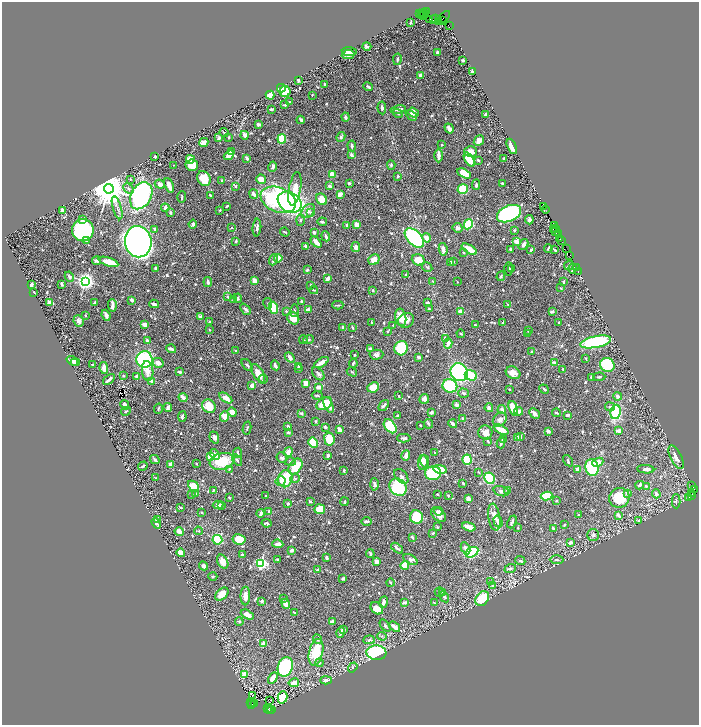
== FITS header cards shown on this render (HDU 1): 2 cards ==
NAXIS1  =                 1394
NAXIS2  =                 1446

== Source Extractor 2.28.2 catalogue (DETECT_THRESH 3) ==
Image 1394 x 1446 px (HDU 1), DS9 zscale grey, zoomed out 1/2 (1 PNG px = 2 x 2 image px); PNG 701 x 727 px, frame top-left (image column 2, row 1446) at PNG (2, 2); each listed source drawn as its Kron ellipse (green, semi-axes under 4 px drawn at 4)
Background 0.727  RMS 0.0088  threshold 0.0264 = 3 sigma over >= 5 px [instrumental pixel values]
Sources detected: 925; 60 cannot appear on this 1/2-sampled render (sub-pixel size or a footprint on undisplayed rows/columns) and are neither listed nor drawn; of the other 865, the 500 brightest by FLUX_AUTO listed and drawn (365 fainter detections omitted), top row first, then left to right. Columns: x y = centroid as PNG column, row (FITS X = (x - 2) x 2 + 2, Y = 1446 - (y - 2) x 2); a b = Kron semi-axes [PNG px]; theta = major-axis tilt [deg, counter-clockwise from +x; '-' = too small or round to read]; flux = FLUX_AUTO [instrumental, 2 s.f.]
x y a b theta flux
427 11 2 2 - 56
419 14 3 1 - 38
424 14 5 2 - 58
421 15 2 1 - 34
423 16 2 1 - 160
444 17 8 2 46 62
435 18 3 1 - 29
429 19 2 1 - 34
433 20 2 1 - 6.1
442 20 2 1 - 14
439 21 3 2 - 94
411 22 3 2 - 2.9
450 26 2 1 - 23
367 46 4 4 - 4.3
349 52 7 4 -5 8.9
438 52 3 2 - 2.5
348 54 6 4 6 7.7
397 59 6 2 78 2.7
463 60 2 2 - 12
472 71 2 2 - 9
420 75 4 3 - 8.7
298 80 3 2 - 5.4
325 84 3 2 - 3.1
368 86 5 2 - 3.7
281 88 4 3 - 56
285 92 5 5 - 53
270 95 4 4 - 31
312 95 2 2 - 2.7
290 102 3 2 - 2.1
285 105 4 3 - 2.5
382 108 6 3 -83 4.8
271 109 3 2 - 2.3
398 109 7 2 10 8.5
413 112 6 4 -36 11
398 113 5 2 - 2
486 114 2 2 - 10
411 115 6 2 -42 8.9
345 117 4 3 - 4.5
301 120 4 2 - 5.8
258 124 3 2 - 7.7
449 128 5 3 - 8.6
224 132 4 2 - 2
245 135 4 3 - 9.9
229 137 2 2 - 2.8
341 137 5 3 - 5.5
219 138 4 3 - 3.6
282 139 5 3 - 100
479 141 6 4 49 11
204 142 5 3 - 15
441 145 2 2 - 3.6
352 146 5 3 - 5.2
512 146 8 3 -65 26
231 151 3 2 - 7
471 152 6 5 - 18
229 155 5 3 - 14
352 155 3 3 - 5.4
439 155 7 2 -89 12
155 156 3 3 - 2.3
247 158 4 3 - 5.8
504 158 3 2 - 3.2
190 159 4 4 - 29
469 160 8 4 -59 37
478 160 3 3 - 3.7
173 165 3 2 - 2
192 165 6 5 - 26
391 165 5 4 - 2.9
273 167 5 3 - 5
464 173 7 4 -29 34
332 174 3 3 - 25
397 176 3 2 - 2.7
204 178 8 6 -59 47
130 179 3 3 - 1.9
261 179 4 4 - 19
222 181 3 2 - 4.2
349 183 3 3 - 3.4
502 183 3 2 - 2
160 184 5 4 - 9.3
169 185 7 3 -68 19
476 185 5 3 - 3.8
235 186 3 3 - 4.4
330 186 4 3 - 7.3
109 189 5 5 - 7300
129 189 6 4 -45 5.4
295 189 17 6 79 37
463 189 5 4 - 110
254 194 5 2 - 10
340 194 3 2 - 18
210 195 3 2 - 3.3
141 196 14 10 61 450
182 197 5 2 - 2.6
322 199 6 5 - 28
278 200 18 12 -22 310
290 202 13 9 -32 420
227 206 3 2 - 3
544 206 2 1 - 40
117 208 12 2 -73 4.8
165 208 4 3 - 6.6
545 209 4 2 - 55
62 210 4 2 - 9.2
220 210 2 2 - 4.9
308 211 8 5 50 7.1
170 212 3 3 - 2.9
310 212 4 3 - 2.5
509 214 13 8 23 490
82 219 4 3 - 6.1
300 220 5 4 - 3.4
529 220 4 3 - 5.4
322 222 5 2 - 2.9
193 224 4 3 - 4.7
357 224 4 3 - 17
468 224 5 4 - 120
347 225 2 2 - 5.5
554 226 3 1 - 39
231 228 3 3 - 2.4
257 228 9 3 86 4.9
458 228 5 4 - 7.4
154 229 3 2 - 2.9
553 229 2 1 - 32
555 229 2 1 - 35
83 230 11 11 - 300
514 230 2 2 - 3.8
556 231 3 1 - 32
285 232 5 2 - 2.1
314 232 3 3 - 4.3
558 233 2 1 - 68
326 236 5 2 - 6.8
414 238 12 7 -45 190
426 238 5 3 - 16
560 239 2 1 - 11
87 241 2 2 - 12
236 241 4 3 - 2.4
517 241 2 2 - 26
562 241 4 1 - 65
138 242 15 13 -82 2100
316 242 6 2 -45 18
523 244 6 3 58 7.2
305 246 2 2 - 4.7
356 247 5 4 - 9.7
548 248 4 2 - 2.1
443 249 6 3 -79 9.7
469 249 8 3 -31 35
510 249 3 3 - 4.4
566 249 3 1 - 36
531 250 3 2 - 5.2
555 250 3 2 - 2.2
463 252 3 2 - 2.2
570 256 3 2 - 92
278 258 4 3 - 30
273 260 5 2 - 4
374 260 6 5 - 17
418 260 6 5 - 31
96 261 4 3 - 4.4
453 261 3 2 - 3.2
109 262 10 4 -18 33
450 262 3 3 - 3.7
569 265 5 2 - 5.1
427 267 5 3 - 1.9
576 267 3 1 - 58
155 268 3 3 - 3.9
509 269 6 3 89 2.1
511 269 3 3 - 2.6
572 269 5 4 - 5.8
307 270 4 3 - 4.3
578 272 2 1 - 31
406 274 2 2 - 2.1
501 276 5 3 - 2.2
69 277 5 3 - 5
328 279 4 3 - 11
85 281 4 3 - 1000
254 281 4 3 - 16
432 281 4 3 - 1.9
208 282 5 2 - 4.7
457 282 2 2 - 2.6
564 282 3 2 - 3
62 284 3 2 - 2.8
31 285 3 3 - 11
311 285 3 3 - 2.2
561 288 3 2 - 1.9
314 290 4 2 - 1.9
373 290 2 2 - 3.4
34 293 2 2 - 3.5
227 297 4 3 - 2.1
238 298 4 3 - 2.6
233 299 4 3 - 1.9
132 300 3 2 - 9.4
301 301 3 2 - 2.6
50 302 4 3 - 14
95 302 3 2 - 2.7
268 303 5 3 - 2
428 303 4 3 - 6.3
154 304 5 2 - 6.4
508 304 3 2 - 1.8
112 305 6 2 -86 13
338 305 5 2 - 2.9
274 308 6 4 -72 66
245 309 6 3 -48 4
429 309 2 2 - 3.4
308 310 4 3 - 10
286 311 3 3 - 2.5
294 311 6 2 89 2.1
552 311 4 3 - 4.7
461 312 3 3 - 18
85 315 2 2 - 2.2
106 315 6 3 -68 5.4
200 316 4 3 - 3.4
401 317 9 5 -79 24
293 318 7 5 -48 28
406 320 8 7 - 14
79 321 6 5 - 6.2
210 322 4 3 - 2.2
371 322 3 2 - 1.9
503 322 2 2 - 2
559 322 2 2 - 2.4
145 324 3 3 - 15
393 325 2 2 - 2.3
475 325 3 2 - 2
343 327 3 3 - 5.5
352 328 4 2 - 2.4
209 330 3 2 - 1.9
528 330 4 3 - 1.9
387 331 2 2 - 2.1
461 334 4 2 - 2.6
528 334 3 3 - 2.2
445 338 4 3 - 2.9
309 339 5 4 - 3.5
303 340 4 3 - 1.9
148 341 4 3 - 6.9
596 342 15 6 11 190
448 343 5 4 - 10
401 348 7 6 - 120
171 349 5 3 - 7.4
370 349 3 3 - 7.1
235 351 3 2 - 3.4
532 352 3 3 - 2.3
354 355 2 2 - 2.1
376 355 7 5 2 6.9
290 357 6 3 -48 7.5
418 357 3 2 - 5.8
586 358 3 2 - 1.9
144 359 8 8 - 190
73 361 7 3 -22 11
75 363 4 3 - 4.4
158 363 6 4 -30 12
321 363 8 3 31 19
353 363 4 2 - 2.9
555 363 4 2 - 9.2
93 365 3 2 - 2.6
247 365 7 3 -50 3.8
275 365 5 2 - 5.4
607 365 7 7 - 97
298 366 4 3 - 2.7
104 368 6 4 -81 10
299 369 2 2 - 2
563 369 3 2 - 3.8
148 371 10 5 -83 18
180 372 3 2 - 6.9
352 372 5 3 - 1.9
459 372 9 8 - 340
258 373 10 5 -58 23
513 373 7 6 - 16
318 374 7 5 -47 5
123 376 3 2 - 2.3
137 376 3 2 - 12
471 376 6 5 - 83
592 377 3 3 - 4.9
599 377 6 3 3 2.6
263 379 4 3 - 2.7
109 380 7 2 39 9
151 381 3 3 - 5.7
306 383 4 3 - 16
252 385 3 2 - 14
450 386 7 6 - 140
318 387 4 3 - 13
373 387 6 5 - 26
509 389 2 2 - 2
544 389 5 2 - 2.6
464 393 5 4 - 3.6
317 395 5 2 - 2
399 396 3 2 - 3
618 396 4 3 - 6.6
183 398 4 2 - 13
226 398 7 3 -33 19
424 399 5 5 - 9.2
324 403 8 5 32 43
125 405 5 3 - 10
328 405 8 4 -65 15
384 405 6 3 49 4.5
457 405 3 3 - 8.1
209 406 7 6 - 35
610 407 5 3 - 5.2
168 408 4 3 - 13
489 408 4 3 - 5.8
513 408 7 4 -74 36
158 409 5 2 - 2.7
502 409 4 3 - 5.2
126 411 5 3 - 2.3
519 411 4 3 - 9.7
232 412 5 4 - 16
431 412 2 2 - 18
616 412 7 5 80 110
301 413 3 3 - 3.1
534 413 6 3 -45 9.9
557 413 4 3 - 3.1
568 415 4 2 - 4.3
224 416 5 4 - 15
398 416 2 2 - 4.7
182 417 5 3 - 4.1
462 419 3 2 - 4.3
500 419 8 6 44 10
316 421 4 3 - 2.1
429 424 5 2 - 2.8
453 424 4 2 - 4.5
420 425 2 2 - 5.6
288 426 4 2 - 6.4
390 426 8 5 -50 100
325 427 3 2 - 4.2
247 428 6 3 77 2.6
339 430 4 3 - 10
501 430 8 3 -26 38
548 431 4 3 - 5.4
619 431 4 3 - 13
288 432 4 3 - 3.4
485 432 7 7 - 11
214 437 6 4 -70 6.1
518 437 4 3 - 9.2
520 437 3 3 - 3.4
404 438 6 3 0 3.8
329 439 7 5 -81 44
503 440 3 3 - 3.9
488 441 3 2 - 2.2
313 443 5 3 - 79
501 443 5 2 - 3.5
288 452 5 4 - 13
237 453 5 3 - 2.9
434 453 2 2 - 2
215 454 6 4 -49 10
328 455 3 2 - 7
406 456 5 3 - 11
210 457 4 4 - 37
676 457 13 5 -64 15
282 458 5 5 - 4.6
155 460 5 3 - 4
237 460 6 3 -54 4.7
467 460 5 4 - 55
222 461 12 8 12 64
425 461 6 2 -77 5.7
568 461 6 3 -57 2.6
290 462 5 3 - 2.3
423 462 7 4 81 17
598 462 6 3 23 20
170 464 3 2 - 31
196 464 3 2 - 1.8
143 466 5 2 - 2.9
295 466 8 6 54 48
592 467 8 6 -78 110
229 469 4 2 - 2.4
440 469 7 4 -12 26
578 469 3 3 - 17
646 469 8 3 -4 8.6
344 471 4 2 - 2.1
479 472 4 2 - 2.1
433 473 8 7 - 190
401 476 8 5 -48 6.3
156 478 3 2 - 2.1
295 478 4 4 - 2.5
489 478 6 5 - 130
285 479 9 7 76 63
281 481 5 5 - 6.2
463 483 3 2 - 3
374 484 6 3 -88 6.8
640 485 4 3 - 7.2
193 486 6 4 -43 33
646 486 2 2 - 2.5
692 486 3 2 - 140
398 487 9 7 -46 140
694 489 3 1 - 22
213 490 4 2 - 2.7
507 490 3 3 - 3.4
501 491 8 5 -17 5.5
627 493 4 3 - 7
192 494 4 3 - 3
196 494 4 3 - 3.5
437 494 3 2 - 3.1
656 494 4 3 - 10
692 494 4 2 - 430
266 496 3 2 - 1.8
448 496 3 2 - 2.1
546 496 6 4 8 140
691 496 2 2 - 73
229 497 2 2 - 2.6
689 497 3 2 - 70
619 498 10 10 - 58
468 499 3 3 - 15
310 501 4 3 - 2.2
557 501 2 2 - 3.7
676 501 7 3 -89 2.8
345 502 4 3 - 2.4
288 503 3 2 - 5.6
218 505 5 3 - 8
222 505 3 2 - 2.2
181 507 4 2 - 2.2
320 509 5 5 - 50
269 511 2 2 - 12
438 511 5 3 - 5.5
202 512 2 2 - 3
261 513 4 2 - 8.6
438 514 9 5 -42 14
579 515 3 3 - 2
618 515 4 2 - 8.8
416 517 7 6 - 83
494 517 13 6 -81 14
157 519 3 3 - 2.7
638 520 3 3 - 3.7
498 521 6 3 -74 7.3
367 522 5 2 - 4.6
512 522 7 2 67 4
156 523 6 4 -47 6.8
267 523 5 3 - 4
564 525 3 2 - 2
437 527 3 2 - 1.9
469 527 7 3 -16 15
518 528 2 2 - 2.5
553 528 3 3 - 4.5
199 531 4 3 - 1.9
179 532 5 3 - 10
433 533 3 2 - 2
593 535 6 6 - 4.8
412 537 3 2 - 4.3
239 539 7 5 -10 43
217 540 5 4 - 63
570 543 3 3 - 10
278 544 5 3 - 8.5
397 548 7 2 -38 4
466 548 6 3 -63 6.7
292 550 4 2 - 9
472 552 7 4 31 120
181 553 4 4 - 16
370 554 4 3 - 4
242 555 3 3 - 2.2
327 557 3 2 - 7.4
277 559 3 2 - 2.8
410 559 8 4 -29 6.9
557 560 7 3 -3 4.4
520 561 5 3 - 4.3
223 562 7 5 -61 15
376 562 3 3 - 9.8
261 563 4 3 - 340
405 565 4 4 - 54
203 566 4 3 - 8.9
510 568 6 3 22 3.5
318 570 2 2 - 15
213 576 4 3 - 1.9
343 578 3 2 - 5.8
491 582 3 3 - 2
390 583 4 2 - 2.4
492 585 4 3 - 5.2
440 592 5 4 - 2.8
443 593 3 2 - 3.1
222 594 8 5 44 26
245 596 9 4 89 13
444 597 6 3 -61 3.7
482 598 8 6 54 60
284 599 3 2 - 3.4
262 601 3 3 - 4.6
383 602 6 3 81 11
404 602 4 3 - 4.8
434 603 3 2 - 3.1
286 604 5 4 - 12
377 608 7 5 -40 25
294 612 3 2 - 2.5
247 615 7 4 -27 13
239 621 4 2 - 3.2
332 622 4 3 - 7.7
385 626 7 3 -51 2.5
395 627 6 2 -36 18
343 630 4 2 - 2
341 632 6 3 78 6.8
382 636 4 4 - 2.3
317 639 5 3 - 4.1
369 640 6 4 6 5.2
263 643 3 3 - 7.3
316 652 13 7 76 67
376 653 10 7 -4 300
319 663 4 4 - 4.4
285 667 10 7 72 260
353 667 5 3 - 3.3
245 674 3 3 - 35
273 678 6 4 60 22
326 680 5 4 - 6.8
294 683 5 3 - 17
252 695 3 1 - 5.4
282 697 6 4 74 41
270 700 2 1 - 3.9
250 702 2 2 - 41
252 702 2 1 - 130
254 703 4 1 - 10
252 704 2 1 - 97
268 708 2 2 - 110
271 709 3 1 - 23
269 710 2 2 - 100
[365 fainter detections neither listed nor drawn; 60 sub-pixel or undisplayed-footprint detections neither listed nor drawn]